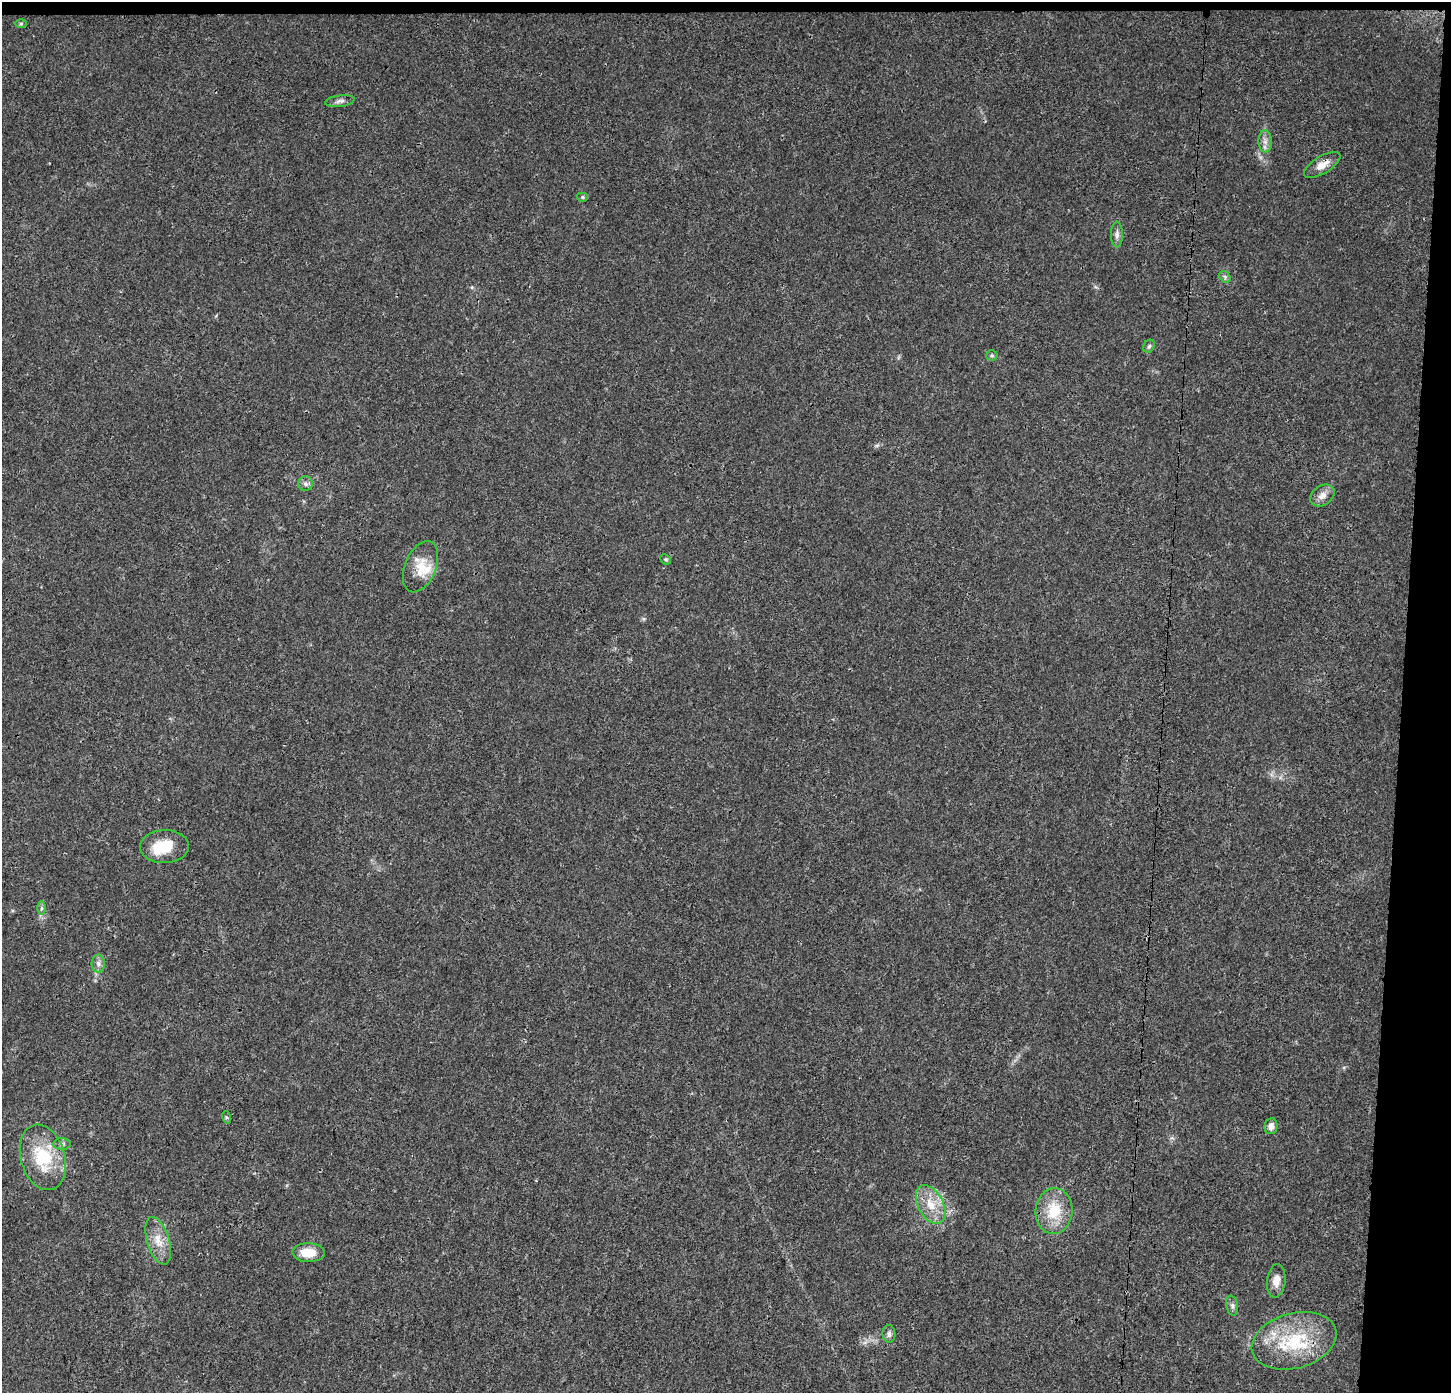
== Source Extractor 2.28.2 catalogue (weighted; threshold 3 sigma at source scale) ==
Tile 3 of 3 x 3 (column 3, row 1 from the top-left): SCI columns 2906-4354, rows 2997-4387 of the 4354 x 4601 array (HDU 1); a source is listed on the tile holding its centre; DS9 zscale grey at full resolution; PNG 1453 x 1395 px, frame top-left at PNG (2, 2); each listed source drawn as its Kron ellipse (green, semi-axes under 4 px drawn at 4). Shown black and unused: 4% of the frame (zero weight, under 3 of 4 exposures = <1% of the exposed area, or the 3 px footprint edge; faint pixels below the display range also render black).
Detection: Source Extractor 2.28.2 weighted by HDU 2 'WHT'; one run over the whole footprint, this tile lists its part. Background 0.0264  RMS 0.0031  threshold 0.014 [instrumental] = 3 sigma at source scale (4.5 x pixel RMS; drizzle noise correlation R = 1.50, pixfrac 1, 0.0396/0.0396 arcsec/px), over >= 5 px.
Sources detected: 30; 2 inside a brighter listed object's ellipse — not listed separately; the other 28 listed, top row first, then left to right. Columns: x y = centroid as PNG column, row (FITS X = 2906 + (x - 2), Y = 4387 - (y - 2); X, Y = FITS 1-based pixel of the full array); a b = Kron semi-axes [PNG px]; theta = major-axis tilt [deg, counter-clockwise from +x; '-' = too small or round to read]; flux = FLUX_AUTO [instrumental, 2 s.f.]
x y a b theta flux
21 23 6 4 0 0.42
340 101 15 5 8 1.3
1265 141 11 7 -88 1.6
1322 165 20 8 31 3.3
582 197 5 4 - 0.56
1117 234 13 6 89 1.3
1225 277 6 5 - 0.69
1149 346 7 5 59 0.64
992 355 5 5 - 0.49
306 484 7 7 - 0.95
1322 495 13 9 35 2.4
666 559 5 4 - 0.45
420 567 27 15 67 6.7
164 847 24 16 1 8.4
42 908 6 4 89 0.62
98 963 9 6 -89 1.2
226 1117 6 4 -71 0.39
1271 1126 8 6 81 1.6
62 1144 8 6 0 0.87
43 1157 33 22 -74 17
931 1204 21 12 -61 6.4
1054 1211 23 18 85 10
158 1241 24 11 -73 5
308 1253 16 9 -2 5.2
1276 1281 17 9 83 2.9
1232 1306 10 6 -79 0.98
889 1334 9 6 -87 1
1294 1341 43 27 15 23
Overlapping masked pixels (flux is a lower limit): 1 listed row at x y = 1322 165